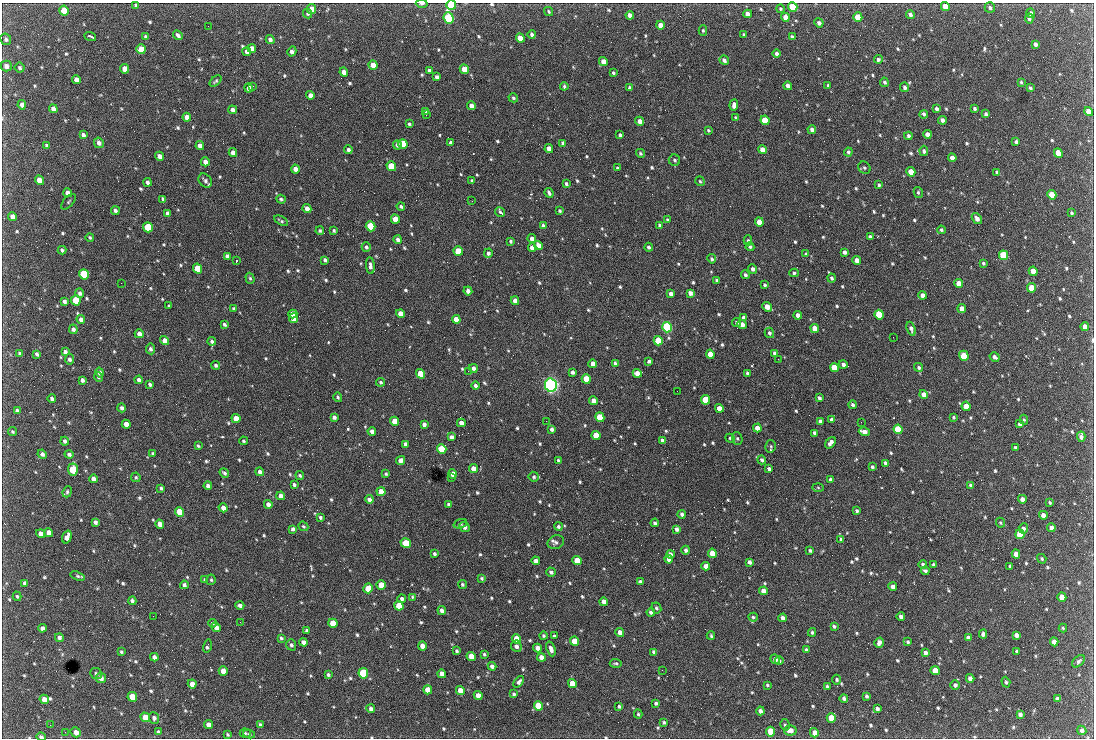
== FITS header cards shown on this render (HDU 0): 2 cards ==
NAXIS1  =                 1092 /fastest changing axis
NAXIS2  =                  736 /next to fastest changing axis

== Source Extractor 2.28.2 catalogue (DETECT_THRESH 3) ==
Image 1092 x 736 px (HDU 0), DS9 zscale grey, 1 PNG px = 1 image px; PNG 1096 x 740 px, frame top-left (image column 1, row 736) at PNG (2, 3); each listed source drawn as its Kron ellipse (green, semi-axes under 4 px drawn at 4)
Background 2480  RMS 46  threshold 137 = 3 sigma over >= 5 px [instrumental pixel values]
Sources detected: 794; of the 794, the 500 brightest by FLUX_AUTO listed and drawn (294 fainter detections omitted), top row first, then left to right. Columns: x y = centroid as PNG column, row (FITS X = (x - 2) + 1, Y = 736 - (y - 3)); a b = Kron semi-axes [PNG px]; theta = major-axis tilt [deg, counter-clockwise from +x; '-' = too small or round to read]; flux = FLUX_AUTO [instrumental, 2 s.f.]
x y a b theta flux
422 4 6 3 1 6.9e+03
136 5 4 3 - 5.9e+03
451 5 5 5 - 2.4e+05
945 6 5 4 - 5.3e+04
793 7 5 4 - 1.8e+05
990 8 5 5 - 7.1e+03
312 9 5 4 - 4.2e+04
780 9 4 4 - 4.4e+03
64 10 5 4 - 7.4e+04
549 11 5 3 - 5.0e+03
1031 13 5 4 - 1.1e+04
307 14 5 4 - 5.0e+03
748 14 4 4 - 1.8e+04
630 15 4 4 - 1.4e+04
910 15 4 4 - 9.8e+03
785 17 4 4 - 2.4e+04
858 17 5 4 - 8.2e+04
449 18 6 5 - 4.9e+05
1029 19 5 4 - 8.4e+03
819 23 5 4 - 1.0e+04
660 25 4 4 - 2.8e+04
208 26 2 2 - 4.3e+03
703 30 5 4 - 4.4e+03
532 34 4 4 - 8.1e+03
744 34 3 3 - 4.5e+03
178 35 5 4 - 9.2e+03
90 36 6 3 -20 7.2e+03
146 37 4 3 - 6.5e+03
792 37 4 3 - 8.8e+03
520 38 4 4 - 3.8e+04
6 39 6 5 - 6.9e+03
270 40 5 4 - 1.0e+04
1035 44 4 3 - 1.0e+04
252 48 4 4 - 1.7e+04
141 49 5 4 - 5.5e+04
292 51 5 4 - 1.2e+04
247 52 4 3 - 1.1e+04
776 53 4 4 - 8.2e+03
878 59 4 4 - 8.0e+03
724 60 5 4 - 9.4e+03
603 61 4 4 - 2.7e+04
373 65 5 4 - 4.5e+04
6 66 5 5 - 1.5e+04
20 68 5 5 - 5.9e+03
125 69 5 4 - 3.4e+04
464 69 5 4 - 3.0e+04
429 71 4 4 - 1.1e+04
344 72 5 4 - 2.4e+04
613 73 3 3 - 5.1e+03
437 77 4 3 - 1.0e+04
76 80 4 4 - 1.9e+04
216 81 7 4 40 4.9e+03
884 82 4 4 - 5.9e+03
1021 82 4 3 - 4.4e+03
828 85 3 3 - 4.4e+03
253 86 2 2 - 1.9e+04
564 86 4 3 - 5.0e+03
788 86 4 4 - 1.5e+04
905 87 5 4 - 8.5e+03
249 88 4 4 - 2.3e+04
629 88 3 3 - 6.2e+03
1030 88 3 3 - 4.7e+03
310 95 4 4 - 2.0e+04
513 98 5 4 - 4.7e+03
22 105 5 4 - 1.4e+04
734 105 6 4 85 1.4e+04
471 106 4 4 - 2.5e+04
975 108 4 3 - 6.1e+03
53 109 4 4 - 1.5e+04
936 109 4 3 - 8.2e+03
232 110 4 4 - 1.1e+04
426 111 4 3 - 5.6e+03
1089 111 5 4 - 3.6e+04
924 114 4 3 - 7.9e+03
986 114 4 3 - 5.9e+03
426 115 2 2 - 6.9e+03
187 117 4 4 - 1.9e+04
736 118 4 3 - 6.7e+03
765 120 5 4 - 1.3e+05
942 120 4 4 - 1.2e+04
639 121 4 4 - 1.6e+04
409 124 3 3 - 4.5e+03
708 130 3 3 - 4.3e+03
812 130 4 4 - 1.2e+04
927 134 4 4 - 2.1e+04
83 135 4 3 - 9.1e+03
620 135 4 3 - 6.0e+03
908 136 4 3 - 9.3e+03
1016 141 4 3 - 6.5e+03
99 143 5 4 - 1.1e+04
451 143 4 4 - 9.6e+03
563 143 4 3 - 9.4e+03
403 144 5 4 - 1.3e+05
47 145 4 3 - 6.9e+03
397 145 4 3 - 9.8e+03
200 146 4 4 - 1.7e+04
549 149 4 4 - 2.8e+04
348 150 4 4 - 1.1e+04
762 150 4 4 - 2.8e+04
924 151 5 4 - 7.4e+03
233 152 4 4 - 1.6e+04
848 152 4 4 - 6.2e+03
640 153 5 4 - 5.5e+03
1058 153 5 4 - 8.8e+04
159 156 4 4 - 1.5e+04
952 158 4 4 - 2.3e+04
674 160 6 5 - 6.5e+03
205 162 4 4 - 2.0e+04
391 166 5 4 - 1.3e+05
617 168 4 3 - 4.8e+03
864 168 7 5 -44 5.8e+03
295 169 4 4 - 2.2e+04
911 172 5 4 - 4.8e+04
997 172 4 3 - 7.5e+03
39 180 5 4 - 2.9e+04
205 181 8 6 -50 9.3e+03
472 181 3 3 - 5.4e+03
700 181 5 4 - 4.6e+03
147 182 4 3 - 8.4e+03
566 184 4 3 - 6.2e+03
879 185 4 3 - 5.0e+03
918 192 5 4 - 5.2e+03
68 193 4 4 - 1.7e+04
549 193 5 3 - 7.3e+03
1052 195 5 4 - 6.9e+04
163 199 4 3 - 7.3e+03
281 199 5 3 - 5.3e+03
472 201 2 2 - 6.2e+03
68 202 9 5 49 5.1e+03
401 206 4 4 - 6.5e+03
307 208 4 4 - 1.8e+04
115 211 4 3 - 9.0e+03
560 211 4 3 - 5.3e+03
500 212 5 3 - 1.2e+04
168 213 4 4 - 1.0e+04
1072 213 3 3 - 4.3e+03
12 216 4 4 - 1.5e+04
977 218 6 4 -53 1.4e+04
395 219 5 4 - 5.0e+04
668 220 4 4 - 5.4e+03
281 221 8 3 -30 5.2e+03
759 222 4 4 - 3.6e+04
660 225 4 3 - 6.6e+03
371 226 5 4 - 2.2e+05
543 226 4 3 - 8.5e+03
148 227 5 4 - 1.8e+05
334 230 3 3 - 4.6e+03
941 230 4 4 - 5.7e+03
320 231 4 4 - 5.4e+03
90 237 4 3 - 4.8e+03
870 237 4 3 - 8.3e+03
532 239 4 4 - 1.4e+04
398 240 4 3 - 1.1e+04
748 240 5 4 - 5.3e+03
510 241 3 3 - 5.2e+03
538 245 5 4 - 2.5e+04
366 247 5 4 - 6.7e+03
649 247 4 4 - 8.2e+03
750 247 4 4 - 5.4e+03
532 248 4 4 - 2.2e+04
62 250 4 3 - 7.2e+03
458 251 5 4 - 7.4e+04
844 252 4 3 - 9.4e+03
488 253 4 4 - 8.0e+03
806 254 4 4 - 4.8e+03
1003 255 5 4 - 2.2e+05
227 256 4 4 - 1.1e+04
712 259 4 4 - 6.5e+03
325 260 4 3 - 7.6e+03
857 260 4 4 - 2.4e+04
236 261 3 2 - 1.1e+05
983 263 4 3 - 5.3e+03
370 266 8 4 -85 1.1e+04
197 269 5 4 - 7.9e+04
753 269 5 4 - 1.0e+04
1033 271 4 4 - 3.7e+04
794 273 4 4 - 5.7e+03
84 274 5 4 - 2.7e+05
745 275 4 3 - 7.3e+03
250 278 6 4 -72 5.3e+03
832 278 4 4 - 6.2e+03
717 280 4 3 - 5.2e+03
121 283 2 2 - 8.7e+03
959 283 4 4 - 3.0e+04
765 285 4 3 - 5.3e+03
1032 288 5 4 - 8.2e+04
468 291 4 4 - 1.5e+04
80 293 5 4 - 7.8e+03
690 293 4 4 - 1.4e+04
671 294 4 4 - 1.5e+04
923 295 4 4 - 2.0e+04
76 300 5 4 - 9.8e+04
64 301 4 4 - 9.2e+03
515 301 4 4 - 1.7e+04
169 306 4 3 - 4.7e+03
767 307 5 4 - 3.1e+04
233 309 4 4 - 4.4e+03
962 309 4 4 - 3.1e+04
293 314 4 4 - 5.7e+04
400 314 4 4 - 3.3e+04
798 315 4 4 - 2.1e+04
879 315 5 4 - 2.4e+05
294 318 5 4 - 7.1e+04
744 318 4 3 - 1.2e+04
456 319 4 4 - 4.0e+04
81 320 4 4 - 1.3e+04
737 323 5 4 - 5.2e+03
224 324 4 3 - 6.0e+03
742 325 5 4 - 2.4e+04
667 327 5 5 - 5.5e+05
1085 327 4 4 - 2.0e+04
815 328 4 4 - 3.0e+04
73 329 4 4 - 9.1e+03
911 329 7 4 -70 1.0e+04
769 333 5 4 - 7.0e+03
139 334 4 4 - 1.5e+04
893 337 2 2 - 1.4e+04
164 340 5 4 - 1.9e+04
212 341 4 4 - 7.2e+03
658 341 5 4 - 1.5e+05
150 349 5 4 - 7.6e+03
65 352 4 4 - 8.2e+03
20 353 4 3 - 5.5e+03
775 353 4 3 - 9.9e+03
37 354 4 3 - 7.1e+03
710 354 4 4 - 3.3e+04
964 356 5 4 - 8.6e+04
995 357 5 3 - 1.0e+04
69 359 5 4 - 8.2e+03
778 359 2 2 - 1.1e+04
649 361 3 3 - 5.8e+03
615 363 4 4 - 6.6e+03
593 364 4 4 - 2.0e+04
216 365 4 4 - 6.7e+03
843 365 4 4 - 1.1e+04
834 367 5 4 - 8.4e+04
919 367 5 4 - 6.1e+03
473 368 4 4 - 9.8e+03
468 371 2 2 - 5.5e+03
573 372 4 3 - 8.2e+03
100 373 5 4 - 1.2e+04
637 373 4 4 - 2.9e+04
748 373 4 3 - 7.9e+03
421 374 5 4 - 1.1e+05
98 377 5 4 - 5.9e+03
586 379 5 4 - 9.6e+04
82 380 4 3 - 8.7e+03
139 380 4 4 - 1.0e+04
381 382 4 4 - 5.9e+03
150 384 4 3 - 6.4e+03
475 385 4 4 - 7.8e+03
551 385 7 6 - 1.3e+06
677 391 2 2 - 5.4e+03
924 394 4 4 - 1.8e+04
338 397 5 4 - 5.9e+03
819 398 4 3 - 7.5e+03
52 399 4 4 - 8.3e+03
706 400 5 4 - 1.4e+05
593 401 4 4 - 2.6e+04
853 405 4 4 - 6.7e+03
966 406 4 4 - 3.9e+04
122 408 4 4 - 8.5e+03
719 408 4 4 - 3.2e+04
17 411 4 3 - 6.9e+03
334 417 4 4 - 9.5e+03
600 417 5 4 - 1.1e+05
953 417 4 3 - 4.6e+03
236 418 5 4 - 3.9e+04
832 420 4 4 - 1.4e+04
1024 420 5 4 - 4.7e+03
395 421 5 4 - 5.2e+04
546 421 2 2 - 6.5e+03
820 421 4 3 - 1.2e+04
861 422 2 2 - 5.7e+03
461 423 4 4 - 1.8e+04
126 424 4 4 - 2.2e+04
424 424 4 4 - 1.1e+04
1020 424 4 4 - 1.3e+04
757 428 4 4 - 2.7e+04
552 429 4 3 - 9.5e+03
898 429 5 4 - 1.4e+05
372 431 4 4 - 1.6e+04
13 432 4 4 - 4.7e+03
864 432 5 4 - 2.2e+04
815 433 4 4 - 1.1e+04
596 435 5 4 - 8.3e+04
451 437 4 4 - 1.0e+04
1081 437 5 4 - 1.2e+04
730 438 5 4 - 4.8e+03
737 438 6 5 - 6.3e+03
662 440 4 3 - 9.2e+03
65 441 4 4 - 9.1e+03
243 441 4 4 - 5.1e+03
831 443 6 4 52 1.5e+04
406 444 4 4 - 1.1e+04
198 446 4 3 - 4.4e+03
771 446 6 5 - 5.6e+03
1015 447 3 3 - 4.4e+03
442 449 5 4 - 1.6e+05
42 454 5 4 - 9.6e+03
69 454 4 3 - 8.3e+03
153 454 4 3 - 5.1e+03
401 460 5 4 - 1.5e+04
762 460 4 3 - 6.8e+03
558 461 4 3 - 6.5e+03
885 463 4 3 - 8.2e+03
872 467 4 3 - 6.1e+03
473 469 4 4 - 2.7e+04
769 469 4 3 - 8.1e+03
73 470 6 5 - 1.5e+05
260 472 4 4 - 1.1e+04
224 473 5 4 - 7.2e+03
386 474 4 3 - 4.8e+03
452 474 5 4 - 2.9e+04
300 476 4 3 - 4.9e+03
136 477 5 4 - 4.6e+03
534 477 5 5 - 6.5e+03
451 478 3 2 - 5.2e+03
93 479 4 4 - 1.3e+04
831 480 4 4 - 1.2e+04
294 485 3 3 - 6.8e+03
971 485 4 4 - 7.0e+03
208 486 4 3 - 1.0e+04
161 488 4 3 - 5.8e+03
818 488 5 4 - 4.4e+03
67 492 5 4 - 5.8e+03
381 492 4 4 - 4.2e+04
281 496 4 4 - 1.8e+04
369 499 4 4 - 1.1e+04
1022 499 4 4 - 1.6e+04
1050 503 4 3 - 4.8e+03
268 504 4 4 - 1.4e+04
449 504 4 3 - 8.0e+03
223 508 5 4 - 1.7e+04
857 511 3 3 - 5.4e+03
180 512 5 4 - 7.6e+04
682 514 4 3 - 8.9e+03
1043 515 4 4 - 1.9e+04
320 517 4 3 - 5.6e+03
95 522 4 3 - 8.4e+03
655 523 4 4 - 6.9e+03
1000 523 5 4 - 4.6e+03
160 524 4 4 - 2.1e+04
460 524 7 4 20 4.9e+03
303 526 5 4 - 5.1e+03
464 527 5 4 - 1.1e+04
558 527 4 4 - 7.3e+03
1023 528 5 4 - 1.0e+04
1051 528 4 4 - 1.6e+04
293 529 4 4 - 8.9e+03
677 529 4 3 - 1.1e+04
49 533 5 4 - 2.2e+04
41 534 5 4 - 2.4e+04
1020 534 5 4 - 1.1e+05
67 537 6 4 71 2.6e+04
841 539 3 3 - 4.6e+03
556 542 8 6 23 9.9e+03
406 543 5 4 - 1.1e+05
686 550 4 4 - 9.2e+03
810 550 3 3 - 5.3e+03
712 553 4 4 - 5.6e+04
434 554 4 3 - 6.0e+03
670 554 4 4 - 1.6e+04
1016 554 4 4 - 2.2e+04
669 559 4 4 - 1.9e+04
1042 559 5 4 - 4.6e+03
536 561 4 4 - 1.3e+04
577 561 5 4 - 6.9e+04
749 562 4 3 - 1.0e+04
923 564 4 4 - 6.4e+03
934 565 4 3 - 7.3e+03
706 566 4 4 - 2.1e+04
1010 566 3 3 - 4.7e+03
925 571 4 3 - 6.7e+03
551 572 5 4 - 8.6e+03
78 576 7 4 -18 5.8e+03
481 578 4 4 - 5.1e+03
205 580 4 3 - 5.2e+03
211 580 5 4 - 4.6e+03
640 581 3 3 - 5.9e+03
25 583 4 4 - 1.2e+04
462 584 5 4 - 6.1e+03
184 585 4 3 - 7.8e+03
381 585 5 4 - 5.3e+04
893 587 4 4 - 1.8e+04
368 588 5 4 - 4.8e+04
763 591 4 4 - 1.8e+04
17 596 5 4 - 4.6e+03
412 597 4 3 - 4.3e+03
1062 597 5 4 - 4.3e+04
402 599 4 4 - 8.6e+03
132 601 4 4 - 8.3e+03
604 602 4 4 - 1.7e+04
240 605 4 3 - 9.9e+03
399 606 5 4 - 8.7e+04
656 608 5 5 - 6.1e+03
442 610 4 4 - 1.2e+04
651 612 4 4 - 8.6e+03
153 616 2 2 - 1.0e+04
901 616 4 4 - 1.2e+04
753 617 5 4 - 5.2e+03
782 618 4 4 - 1.1e+04
240 622 3 2 - 5.3e+03
212 623 4 4 - 5.7e+03
333 623 5 4 - 7.5e+04
834 626 4 3 - 6.5e+03
216 627 5 4 - 1.8e+04
42 628 4 4 - 1.3e+04
1063 628 4 4 - 4.4e+03
307 630 4 3 - 7.3e+03
620 632 5 4 - 2.2e+04
812 632 4 3 - 5.6e+03
983 634 4 4 - 9.8e+03
1016 635 4 4 - 1.3e+04
543 636 4 4 - 4.5e+03
554 636 3 3 - 4.5e+03
711 636 4 3 - 4.4e+03
968 637 4 3 - 8.9e+03
59 638 4 4 - 8.9e+03
281 638 3 3 - 5.1e+03
517 639 5 4 - 9.5e+04
574 641 4 4 - 5.3e+04
303 642 4 4 - 1.6e+04
908 642 4 3 - 4.7e+03
1054 642 4 4 - 2.6e+04
879 643 5 4 - 1.2e+04
291 645 5 5 - 7.4e+03
207 646 6 3 74 7.3e+03
422 646 4 4 - 2.7e+04
516 646 6 5 - 1.2e+04
537 648 4 4 - 1.9e+04
551 649 7 4 -71 1.4e+04
806 650 3 3 - 4.9e+03
456 651 3 3 - 5.2e+03
1017 651 4 3 - 6.3e+03
121 652 3 3 - 4.3e+03
654 652 4 3 - 6.9e+03
925 653 4 4 - 1.1e+04
484 654 3 3 - 5.0e+03
471 656 5 4 - 3.8e+04
154 657 4 4 - 1.2e+04
541 657 4 4 - 1.9e+04
775 659 5 4 - 1.6e+04
779 661 4 3 - 5.0e+03
1079 661 7 5 44 7.4e+03
616 663 6 4 -3 5.6e+03
492 666 4 4 - 1.2e+04
662 670 2 2 - 6.3e+03
223 671 4 4 - 3.5e+04
935 671 4 4 - 6.9e+04
96 673 6 5 - 7.0e+03
363 673 5 4 - 2.8e+05
442 674 4 4 - 1.9e+04
328 675 3 3 - 6.2e+03
101 678 5 5 - 1.4e+04
970 678 4 4 - 1.5e+04
837 680 5 4 - 5.3e+03
519 682 6 4 50 1.0e+04
1006 682 5 4 - 5.3e+03
572 683 5 4 - 7.6e+04
192 684 4 4 - 2.6e+04
767 685 4 3 - 4.5e+03
955 685 4 4 - 9.9e+03
827 686 3 3 - 5.2e+03
428 690 4 4 - 4.2e+04
460 690 4 4 - 3.8e+04
514 694 4 3 - 5.8e+03
478 695 4 4 - 2.6e+04
867 696 4 3 - 6.7e+03
132 697 5 4 - 8.2e+04
844 698 4 4 - 7.4e+03
44 699 5 4 - 2.2e+04
1057 699 4 3 - 8.1e+03
656 703 4 3 - 6.5e+03
538 706 5 4 - 1.1e+05
619 706 4 3 - 4.9e+03
371 709 4 4 - 9.9e+03
877 709 4 3 - 9.5e+03
760 711 4 4 - 1.2e+04
638 714 4 3 - 4.3e+03
1020 714 4 4 - 1.1e+04
145 717 5 4 - 5.2e+04
154 718 6 5 - 8.8e+03
831 718 5 4 - 7.8e+04
664 722 3 3 - 5.0e+03
50 725 2 2 - 4.8e+03
208 725 4 4 - 1.8e+04
260 725 4 4 - 5.8e+03
785 725 6 4 -76 5.4e+03
790 730 6 5 - 2.2e+04
1082 730 5 4 - 1.1e+04
65 732 2 2 - 1.0e+04
76 732 5 5 - 1.9e+04
158 732 4 3 - 7.3e+03
770 732 5 4 - 9.1e+04
245 733 5 4 - 4.3e+03
814 733 5 4 - 2.1e+04
227 734 4 3 - 4.4e+03
249 734 6 4 -10 5.8e+03
41 737 5 3 - 7.7e+03
At the frame edge (FLAGS 8, measured only in part): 3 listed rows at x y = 422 4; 451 5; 41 737
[294 fainter detections neither listed nor drawn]